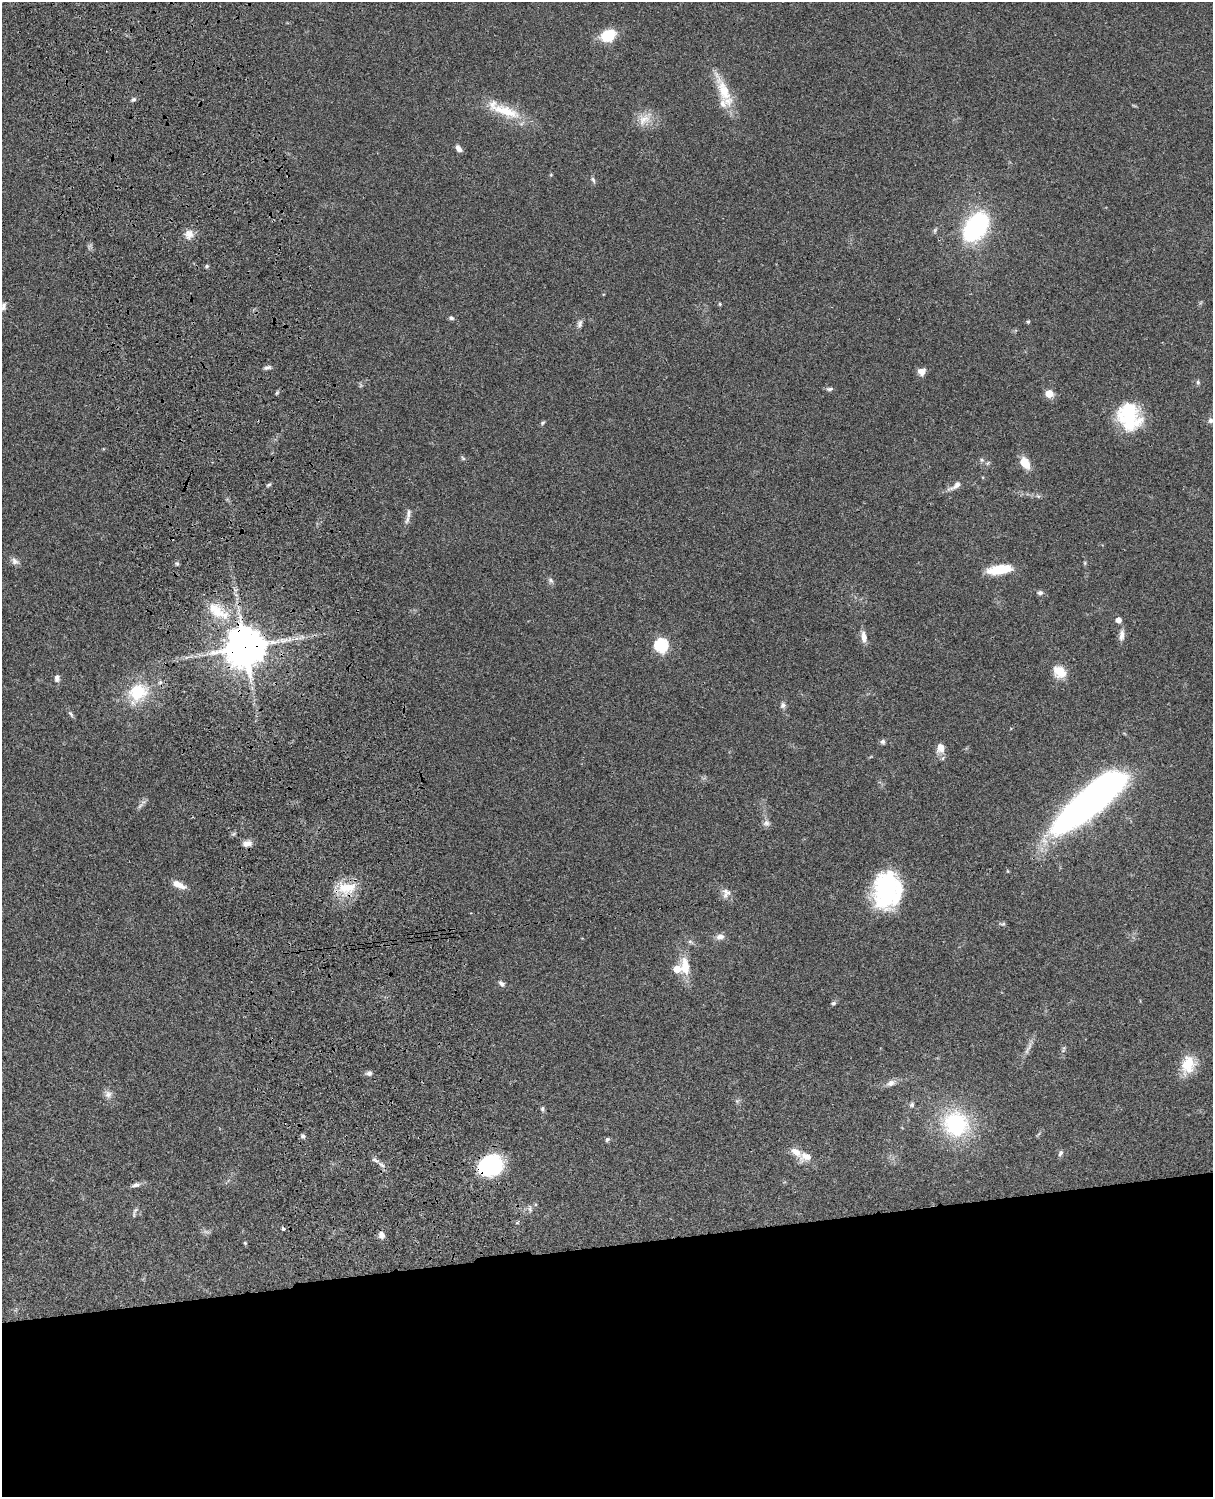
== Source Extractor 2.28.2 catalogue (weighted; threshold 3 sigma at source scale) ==
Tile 11 of 4 x 3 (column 3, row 3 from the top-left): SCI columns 2545-3755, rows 278-1772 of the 5086 x 4927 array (HDU 1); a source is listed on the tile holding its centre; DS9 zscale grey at full resolution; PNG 1215 x 1499 px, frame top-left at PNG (2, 2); no overlay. Shown black and unused: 17% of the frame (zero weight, under 3 of 4 exposures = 6% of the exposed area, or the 3 px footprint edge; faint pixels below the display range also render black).
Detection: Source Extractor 2.28.2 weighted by HDU 2 'WHT'; one run over the whole footprint, this tile lists its part. Background 0.0778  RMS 0.0059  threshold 0.0264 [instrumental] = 3 sigma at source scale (4.5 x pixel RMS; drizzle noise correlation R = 1.50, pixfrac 1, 0.05/0.05 arcsec/px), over >= 5 px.
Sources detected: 90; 1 inside a brighter object's white glare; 1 cosmic-ray / hot-pixel residue — not listed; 3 inside a brighter listed object's ellipse — not listed separately; the other 85 listed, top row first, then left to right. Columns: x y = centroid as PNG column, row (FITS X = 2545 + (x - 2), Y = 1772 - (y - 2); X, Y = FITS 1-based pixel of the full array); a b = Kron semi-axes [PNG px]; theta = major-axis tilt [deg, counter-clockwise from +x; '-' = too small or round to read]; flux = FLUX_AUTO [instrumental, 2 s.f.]
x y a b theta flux
608 35 16 12 29 16
724 91 44 12 -67 17
133 100 7 5 26 1.2
505 111 45 14 -18 19
644 120 20 13 34 8.1
459 148 9 5 -53 2.7
593 180 9 4 -65 1.2
976 227 21 13 54 110
189 234 13 12 - 4.9
207 266 5 4 - 0.85
720 304 4 4 - 0.68
3 306 10 6 75 1.9
451 318 6 5 - 1.1
1028 321 5 4 - 0.76
580 324 11 6 74 2
267 367 9 5 11 1.6
921 372 9 8 - 3.4
1198 382 7 5 -69 1
830 389 9 5 6 1.4
277 393 6 4 20 0.77
1049 394 7 6 - 7.6
1129 416 31 24 -68 36
1210 420 6 6 - 1.5
543 423 6 5 - 0.9
463 458 6 5 - 0.9
982 460 6 5 - 1.1
988 463 6 4 70 0.86
1025 463 12 8 -56 9.7
269 484 6 4 20 0.85
957 485 17 7 36 3.8
1038 496 7 4 -18 0.93
409 513 21 5 82 2.9
15 561 11 9 -34 2.4
1085 563 6 4 -72 0.65
177 564 5 5 - 0.89
1000 569 28 10 8 16
551 580 9 5 -45 1.5
1040 593 8 6 8 1.4
216 611 32 16 -40 17
1118 620 5 5 - 3.5
1122 635 17 7 83 3.3
864 637 14 6 -82 4.2
661 645 6 6 - 87
245 647 12 12 - 1700
1059 672 17 13 -36 9
57 678 9 6 82 2.2
138 692 28 22 26 24
783 705 8 7 - 1.7
71 714 11 4 -54 1.4
883 742 6 6 - 1.4
941 748 11 8 -85 5.5
1085 803 81 25 38 260
140 806 8 4 53 1.3
766 823 9 8 - 2.3
247 843 13 7 11 3.3
179 885 17 7 -25 5.7
347 888 28 15 5 15
887 890 37 27 85 68
726 892 14 9 -24 3.8
1002 924 10 3 10 0.79
720 937 11 7 10 3.1
690 941 7 4 -1 1.1
685 967 25 11 -83 11
502 984 10 6 -41 1.8
833 1003 6 5 - 1.1
1028 1048 25 4 62 3.2
1063 1049 10 3 76 1.2
1188 1065 23 16 77 14
369 1073 7 6 - 1.9
891 1083 13 8 23 3.2
108 1094 11 9 -82 3.1
912 1105 6 6 - 1.5
542 1109 6 5 - 1.1
956 1124 26 25 - 54
303 1136 6 5 - 1.2
607 1139 7 5 49 0.95
796 1152 16 9 -36 6.1
1060 1153 8 5 61 1.4
375 1160 11 4 -32 1.9
490 1165 27 22 23 38
136 1185 12 6 18 2.2
530 1209 10 5 -87 1.5
135 1210 8 4 46 1.3
381 1235 10 8 -79 2.7
245 1243 5 4 - 0.63
Overlapping masked pixels (flux is a lower limit): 4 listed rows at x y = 976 227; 245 647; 1085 803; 490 1165
Isophote crosses this tile's border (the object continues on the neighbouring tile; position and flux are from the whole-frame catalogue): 2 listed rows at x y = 3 306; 1085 803